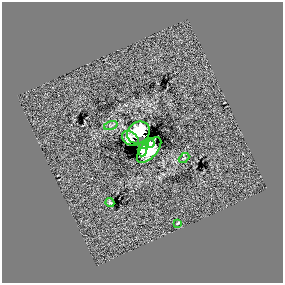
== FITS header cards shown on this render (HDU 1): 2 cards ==
NAXIS1  =                  281 /
NAXIS2  =                  281 /

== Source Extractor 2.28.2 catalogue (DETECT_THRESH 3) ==
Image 281 x 281 px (HDU 1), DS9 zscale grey, 1 PNG px = 1 image px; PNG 285 x 285 px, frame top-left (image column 1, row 281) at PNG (2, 2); each listed source drawn as its Kron ellipse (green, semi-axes under 4 px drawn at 4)
Background 0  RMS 35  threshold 105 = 3 sigma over >= 5 px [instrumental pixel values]
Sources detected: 10; all 10 listed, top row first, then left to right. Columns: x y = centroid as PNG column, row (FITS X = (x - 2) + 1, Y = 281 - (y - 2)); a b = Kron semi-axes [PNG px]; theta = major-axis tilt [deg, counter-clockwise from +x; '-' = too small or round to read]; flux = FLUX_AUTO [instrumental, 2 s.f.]
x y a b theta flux
111 125 7 4 19 3600
138 132 12 10 40 78000
130 138 9 6 -36 4800
150 143 5 3 - 6300
145 145 3 3 - 2200
143 149 7 4 82 16000
149 150 16 8 47 77000
184 158 6 3 42 2800
110 202 4 3 - 2900
178 223 4 2 - 2100